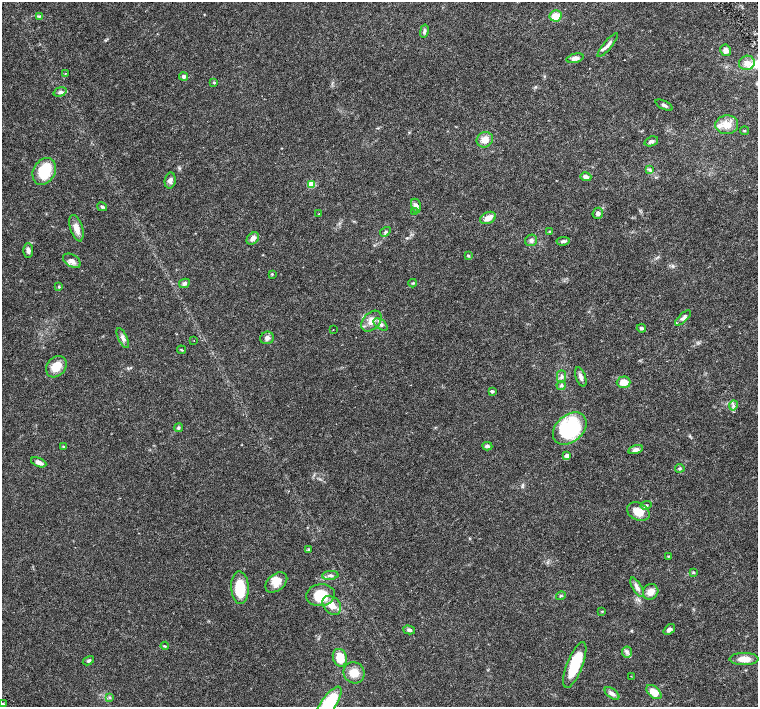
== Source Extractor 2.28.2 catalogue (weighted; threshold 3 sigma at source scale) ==
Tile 10 of 4 x 4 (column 2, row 3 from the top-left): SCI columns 1518-3028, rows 1622-3030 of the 6057 x 6002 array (HDU 1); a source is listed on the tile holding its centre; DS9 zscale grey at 2 x 2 block average (1 PNG px = mean of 2 x 2 image px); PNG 760 x 709 px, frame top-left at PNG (2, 2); each listed source drawn as its Kron ellipse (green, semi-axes under 4 px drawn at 4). Shown black and unused: <1% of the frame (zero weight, under 4 of 8 exposures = <1% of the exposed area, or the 3 px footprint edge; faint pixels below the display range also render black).
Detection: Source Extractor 2.28.2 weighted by HDU 2 'WHT'; one run over the whole footprint, this tile lists its part. Background 0.0161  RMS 0.0013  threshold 0.00541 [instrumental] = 3 sigma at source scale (4.09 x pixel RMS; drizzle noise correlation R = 1.36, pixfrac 0.8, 0.0396/0.0396 arcsec/px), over >= 5 px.
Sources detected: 100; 7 inside a brighter listed object's ellipse — not listed separately; the other 93 listed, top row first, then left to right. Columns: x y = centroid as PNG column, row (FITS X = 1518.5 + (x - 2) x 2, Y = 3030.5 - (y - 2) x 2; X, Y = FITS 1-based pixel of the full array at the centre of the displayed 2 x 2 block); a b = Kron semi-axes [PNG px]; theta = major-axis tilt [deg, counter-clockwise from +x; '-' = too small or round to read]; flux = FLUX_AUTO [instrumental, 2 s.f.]
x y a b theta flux
39 16 3 3 - 0.37
555 16 6 5 - 4.2
424 31 6 4 77 0.67
608 45 15 3 50 1.2
726 50 6 5 - 1.4
575 58 8 4 15 1.2
747 63 8 7 - 2.1
65 73 2 2 - 0.12
184 77 4 4 - 0.85
214 82 4 3 - 0.27
60 92 7 4 16 0.71
664 105 9 3 -27 0.65
727 125 11 9 5 3.4
744 131 4 2 - 0.21
485 140 8 7 - 2.6
651 141 7 4 19 0.79
650 170 4 2 - 0.35
44 171 14 11 59 11
586 177 5 4 - 1.1
170 180 8 5 79 1.3
311 184 4 3 - 5.6
416 206 7 5 -77 1.3
102 207 5 3 - 0.53
414 212 2 2 - 0.19
598 213 5 5 - 0.92
319 214 2 2 - 0.18
488 218 8 5 25 2.3
76 228 13 6 -73 2.4
385 232 6 3 33 0.47
550 232 3 3 - 0.29
253 238 7 5 43 1.5
531 240 6 5 - 0.89
563 241 7 4 7 0.73
28 250 7 5 90 0.89
468 255 4 3 - 0.31
72 261 10 6 -33 1.4
272 274 3 3 - 0.26
184 283 5 4 - 0.71
413 283 4 2 - 0.28
59 287 4 3 - 0.3
683 318 10 4 43 0.91
371 321 12 8 47 2.5
381 324 8 5 -36 1
641 328 5 3 - 0.51
333 329 2 2 - 0.1
123 338 10 4 -65 1
267 338 7 6 - 1.1
194 341 2 2 - 0.097
181 350 4 3 - 0.26
56 367 12 9 49 4.8
561 377 6 4 89 0.87
581 377 10 5 -70 1.1
624 382 7 6 - 2.8
561 385 4 4 - 0.5
492 391 4 3 - 0.56
733 405 5 3 - 0.53
178 428 5 4 - 0.48
570 429 19 13 42 26
487 446 5 4 - 0.79
64 447 4 3 - 0.25
635 450 7 4 16 1.2
567 455 4 3 - 1.3
39 462 8 4 -23 1.5
680 468 4 3 - 0.38
646 505 5 3 - 0.54
638 512 12 8 -28 3.9
309 549 3 3 - 0.37
668 556 4 3 - 0.22
693 572 4 3 - 0.29
330 575 8 4 5 0.88
276 582 12 8 39 3.3
637 587 11 4 -60 1.2
240 588 16 9 -87 9.3
651 592 8 7 - 2.4
320 595 14 11 9 7.8
561 596 5 3 - 0.35
332 605 11 8 -46 3.4
602 611 3 3 - 0.21
669 629 6 4 39 0.96
409 630 6 4 -15 0.61
165 646 4 3 - 0.26
627 652 5 5 - 0.74
340 658 9 7 -69 5.1
744 659 15 6 0 3.3
88 661 6 3 29 0.44
575 665 24 8 69 12
354 673 11 10 - 3.8
631 676 2 2 - 0.13
654 692 9 5 -41 3.7
612 693 8 4 -37 1.2
110 697 4 3 - 0.33
3 704 2 2 - 0.75
328 704 20 7 55 19
Isophote crosses this tile's border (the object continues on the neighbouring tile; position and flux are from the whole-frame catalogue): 1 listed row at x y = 328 704